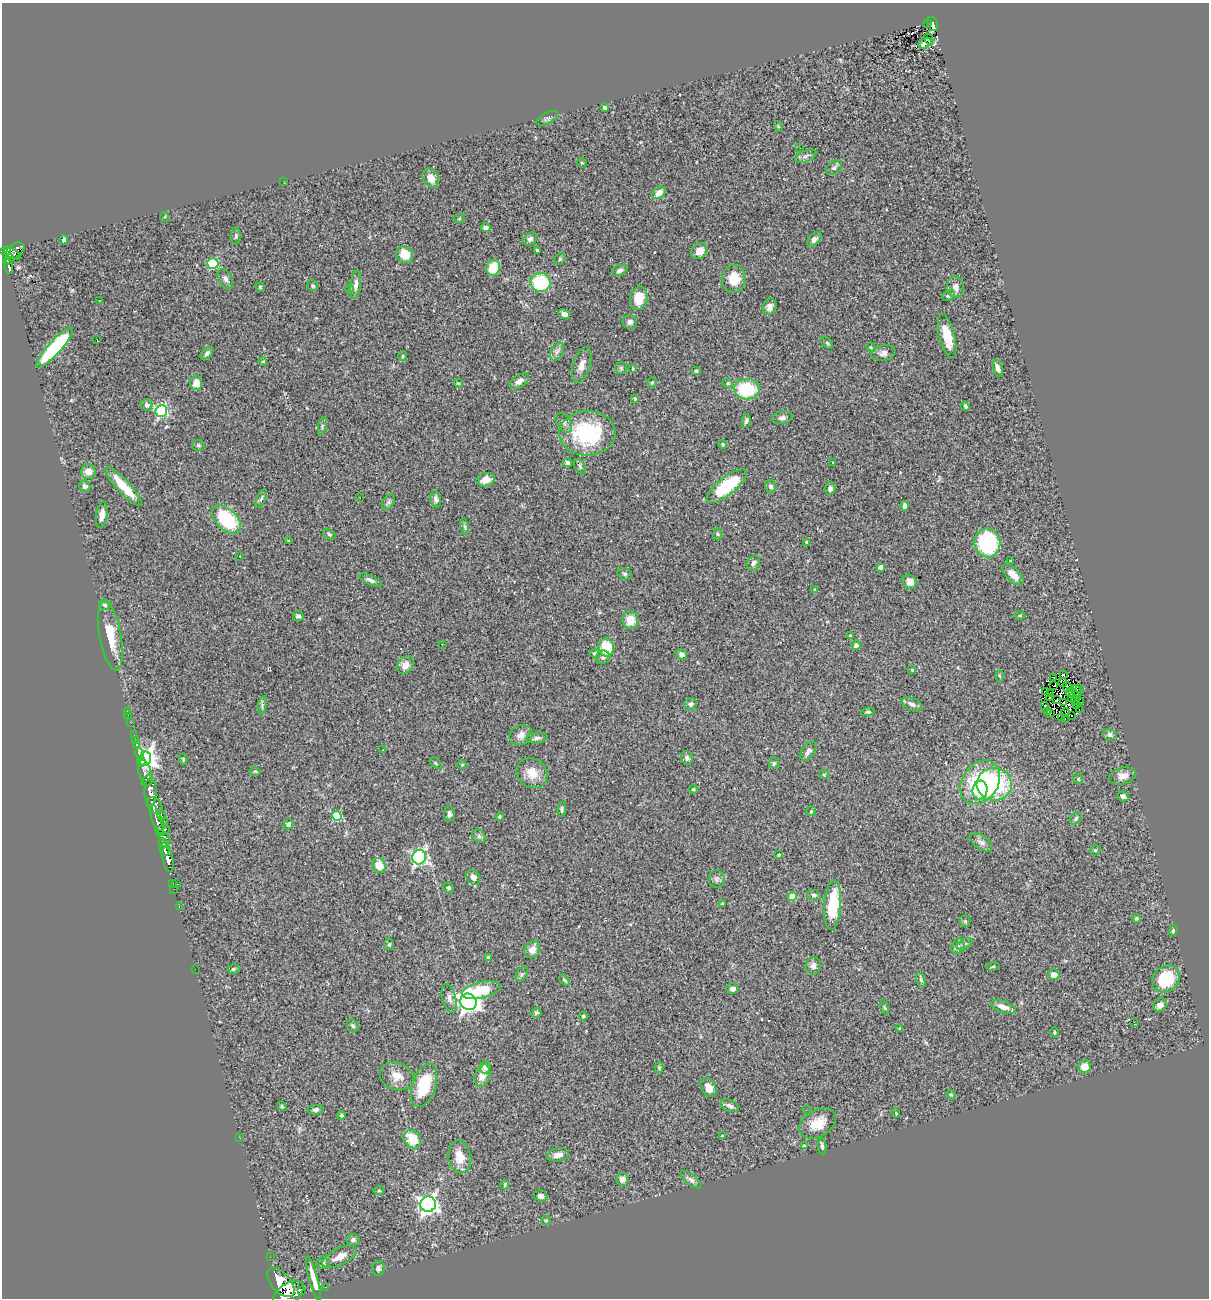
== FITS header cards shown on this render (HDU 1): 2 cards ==
NAXIS1  =                 1207
NAXIS2  =                 1296

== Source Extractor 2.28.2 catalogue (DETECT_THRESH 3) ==
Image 1207 x 1296 px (HDU 1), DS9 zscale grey, 1 PNG px = 1 image px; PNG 1211 x 1300 px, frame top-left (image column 1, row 1296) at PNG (2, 3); each listed source drawn as its Kron ellipse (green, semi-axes under 4 px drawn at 4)
Background 0.608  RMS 0.052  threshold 0.157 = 3 sigma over >= 5 px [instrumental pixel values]
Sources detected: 295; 5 with non-positive FLUX_AUTO (blend fragments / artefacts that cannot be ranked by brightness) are neither listed nor drawn; the other 290 listed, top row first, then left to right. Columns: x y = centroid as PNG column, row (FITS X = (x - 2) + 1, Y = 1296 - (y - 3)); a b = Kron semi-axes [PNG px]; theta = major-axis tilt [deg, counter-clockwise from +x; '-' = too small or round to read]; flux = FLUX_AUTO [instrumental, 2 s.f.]
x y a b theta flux
927 23 3 2 - 6.3
933 24 7 5 -72 93
929 39 6 2 -62 1.2
925 43 7 4 30 14
605 108 3 3 - 10
547 118 12 5 28 9.3
778 126 5 3 - 2.5
800 148 2 2 - 1.6
806 156 11 5 21 11
582 163 5 4 - 3.8
834 168 9 6 39 8.6
431 178 10 7 -61 32
284 181 2 2 - 11
659 193 7 5 41 34
164 217 5 3 - 2.9
459 219 6 3 19 3.6
486 228 5 4 - 11
236 236 8 5 89 6.3
530 239 7 6 - 13
814 239 9 5 45 12
64 240 4 4 - 10
537 250 4 3 - 4.5
6 251 5 4 - 290
15 251 10 7 36 260
699 251 9 7 48 30
12 254 9 4 -33 250
405 255 9 8 - 52
560 259 6 5 - 5.3
8 260 6 4 47 190
213 263 5 5 - 200
9 267 7 4 -80 150
493 268 8 6 73 80
620 270 8 5 21 11
225 279 10 6 -63 13
734 279 14 12 87 68
540 282 10 9 - 230
356 285 14 5 83 17
313 286 6 5 - 4.9
260 287 4 4 - 5
955 287 10 8 -82 22
350 289 4 3 - 2.8
948 295 7 5 31 8.2
639 298 12 8 78 75
99 300 2 2 - 2.4
770 307 8 6 66 17
564 314 6 4 -24 20
630 322 7 7 - 12
947 336 22 7 -76 69
97 340 3 2 - 2.6
827 343 7 4 -45 4.9
871 347 5 4 - 3.2
55 348 26 6 48 380
557 352 10 6 62 14
207 353 8 4 44 9.5
883 353 12 7 12 17
403 356 5 4 - 4.3
263 361 4 2 - 2.6
582 365 18 8 72 28
621 368 6 6 - 6.1
998 368 9 4 -73 14
633 369 4 3 - 2.8
696 371 5 4 - 5.5
519 381 11 6 32 20
652 382 5 4 - 4.9
196 383 7 6 - 34
458 383 4 4 - 3.6
728 383 5 4 - 4.9
747 389 13 10 -2 190
635 399 4 3 - 3.9
147 405 6 5 - 18
965 406 5 4 - 6.1
161 411 6 6 - 510
782 418 10 6 10 12
746 421 7 4 81 8.2
564 423 11 7 -57 13
322 426 9 3 78 6
587 433 28 22 2 310
723 444 4 4 - 3.8
198 445 6 5 - 6
832 462 2 2 - 2
568 463 4 4 - 9.4
580 467 8 5 -64 7.7
88 471 7 7 - 31
486 480 9 6 13 32
85 486 5 5 - 15
124 486 26 6 -47 110
727 486 24 9 38 200
771 486 6 5 - 12
830 489 6 5 - 12
261 498 10 4 66 7.6
360 498 2 2 - 1.7
436 499 8 5 -81 11
388 502 8 5 60 6.9
905 506 5 4 - 12
102 515 13 5 82 24
227 520 17 10 -43 250
464 527 8 4 -81 7.9
329 534 7 5 -35 6.8
717 534 6 4 -88 5.2
289 541 3 2 - 3.4
807 542 4 4 - 3.1
987 543 14 13 - 290
240 556 2 2 - 2.4
1010 561 3 3 - 3.9
753 563 8 6 63 11
881 567 4 4 - 16
625 574 7 5 -15 7.7
1013 575 13 6 -46 33
371 580 12 4 -26 12
910 582 8 6 -48 26
815 589 3 3 - 3.5
105 605 6 5 - 8.4
1020 615 5 3 - 3.6
298 616 5 5 - 9.4
630 620 9 8 - 51
850 635 3 2 - 2.6
110 636 35 11 -80 87
442 644 2 2 - 2.7
856 645 4 4 - 14
606 647 9 7 -81 110
594 653 4 4 - 5.7
681 654 6 5 - 12
603 657 7 6 - 9.4
405 665 10 7 51 24
912 670 4 4 - 3.4
1063 675 3 2 - 3.3
1000 676 5 3 - 3.8
1053 677 3 2 - 1.5
1063 683 4 3 - 5
1054 685 4 2 - 0.64
1067 687 5 2 - 2.3
1080 688 3 2 - 12
1046 691 4 2 - 2.8
1070 692 4 2 - 3.9
1077 692 7 3 -72 6.7
1050 694 3 2 - 2.9
1074 694 6 2 -37 5.6
1071 697 3 2 - 4.5
1049 698 3 2 - 3.7
1057 700 3 2 - 2.9
1075 700 5 2 - 3.6
1081 702 3 2 - 0.2
1063 703 3 2 - 2
691 704 7 6 - 12
912 704 11 6 -25 14
1077 704 4 2 - 7.2
262 705 9 4 78 7.5
1045 705 4 2 - 3.2
1079 709 3 2 - 6.2
127 711 2 2 - 8.8
1048 711 3 2 - 4.4
868 712 6 4 6 6.7
1065 712 4 2 - 2.1
1050 713 3 2 - 2.2
128 715 2 2 - 1.5
1072 716 2 2 - 0.71
1061 718 3 2 - 2.8
1065 719 3 2 - 4.3
131 723 2 2 - 8
134 735 3 2 - 3.8
521 735 12 9 23 21
1110 735 7 5 -15 12
537 738 11 5 7 12
135 740 3 2 - 5.2
136 745 3 3 - 28
383 750 3 2 - 5.4
808 751 11 6 54 13
139 753 5 4 - 200
687 758 7 6 - 12
145 759 7 6 - 2500
183 759 6 4 -79 4.1
141 762 5 3 - 540
436 763 7 2 -45 3
774 763 5 5 - 5.4
462 764 4 3 - 3.3
255 771 6 4 -1 3.7
145 773 13 6 -73 580
532 773 16 14 -41 51
824 775 5 4 - 4.3
1123 776 14 8 15 28
1078 779 5 5 - 5.1
147 780 6 3 40 260
980 782 24 18 55 300
994 784 17 16 - 320
693 789 4 4 - 4.2
980 790 9 7 81 60
151 792 14 6 -89 1200
1123 796 5 5 - 12
155 805 9 6 -53 490
562 809 7 4 86 6.9
811 811 5 4 - 4.4
449 814 8 5 89 9.6
162 816 5 3 - 120
337 816 5 5 - 180
500 817 4 4 - 4.4
1076 818 7 5 48 7.1
157 820 16 4 -72 500
164 821 2 2 - 9.9
288 824 5 4 - 9.3
163 830 7 4 6 250
163 836 8 3 -38 260
479 836 7 6 - 7.4
981 842 13 6 -35 16
163 843 4 3 - 140
165 849 6 5 - 390
1095 850 5 4 - 4.2
779 855 4 3 - 3.6
419 857 7 7 - 730
168 860 12 5 -77 710
379 866 7 6 - 66
473 877 8 6 -50 18
717 879 9 8 - 13
173 883 2 2 - 14
177 884 4 2 - 21
449 888 5 5 - 6.2
174 889 2 2 - 9
814 895 7 5 -12 9.2
792 897 4 4 - 76
722 904 4 4 - 3.7
833 905 25 8 86 160
179 907 3 2 - 15
1136 918 4 4 - 4.5
965 921 5 5 - 6.1
1173 931 6 4 72 5.4
389 944 6 5 - 5.3
964 944 8 4 28 8
958 946 8 6 62 9.7
532 950 9 7 58 33
489 957 4 4 - 9.1
813 966 8 7 - 15
993 967 7 3 9 4.1
195 969 2 2 - 110
233 969 6 4 17 6.5
522 974 8 5 60 6.9
1054 975 5 5 - 33
1166 979 15 12 43 140
564 980 6 3 -52 6.7
921 980 7 4 -65 5.9
732 989 6 5 - 15
481 990 20 8 13 120
449 998 15 7 -75 19
468 1002 8 8 - 1800
1160 1005 7 6 - 18
884 1007 7 3 -71 4.2
1003 1007 13 5 -18 23
536 1013 5 5 - 6.5
583 1016 4 4 - 7.6
1134 1022 2 2 - 27
353 1026 7 5 -58 6.7
900 1028 3 3 - 4.1
1054 1032 5 3 - 3.4
485 1067 6 5 - 14
1084 1067 6 6 - 32
659 1068 5 4 - 4.6
397 1076 18 13 -22 40
482 1076 11 7 71 37
424 1085 22 11 71 140
709 1087 10 7 -59 29
951 1095 5 4 - 4.2
282 1106 5 4 - 4
729 1106 10 5 -22 14
315 1110 8 4 8 9.1
806 1110 2 2 - 1.6
896 1113 4 3 - 3
341 1115 4 4 - 5.4
818 1123 19 13 29 64
722 1136 3 2 - 2.7
240 1138 3 2 - 26
412 1139 10 8 -53 79
804 1146 4 4 - 4.3
822 1146 8 4 -84 7.5
558 1155 11 6 13 21
460 1157 16 11 -79 45
622 1179 6 6 - 17
691 1180 12 5 -38 12
505 1185 4 3 - 3.9
379 1191 5 3 - 3.9
541 1196 7 5 -17 19
428 1204 8 7 - 1500
546 1220 5 4 - 4
353 1240 6 6 - 9.1
270 1257 2 2 - 11
340 1257 19 8 27 39
323 1263 6 6 - 7
378 1268 7 6 - 9.9
313 1279 23 4 -75 74
281 1282 18 9 -49 2800
325 1287 3 2 - 2.8
302 1290 3 3 - 11000
288 1294 17 10 35 2000
At the frame edge (FLAGS 8, measured only in part): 1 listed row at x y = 288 1294
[5 non-positive-flux detections neither listed nor drawn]